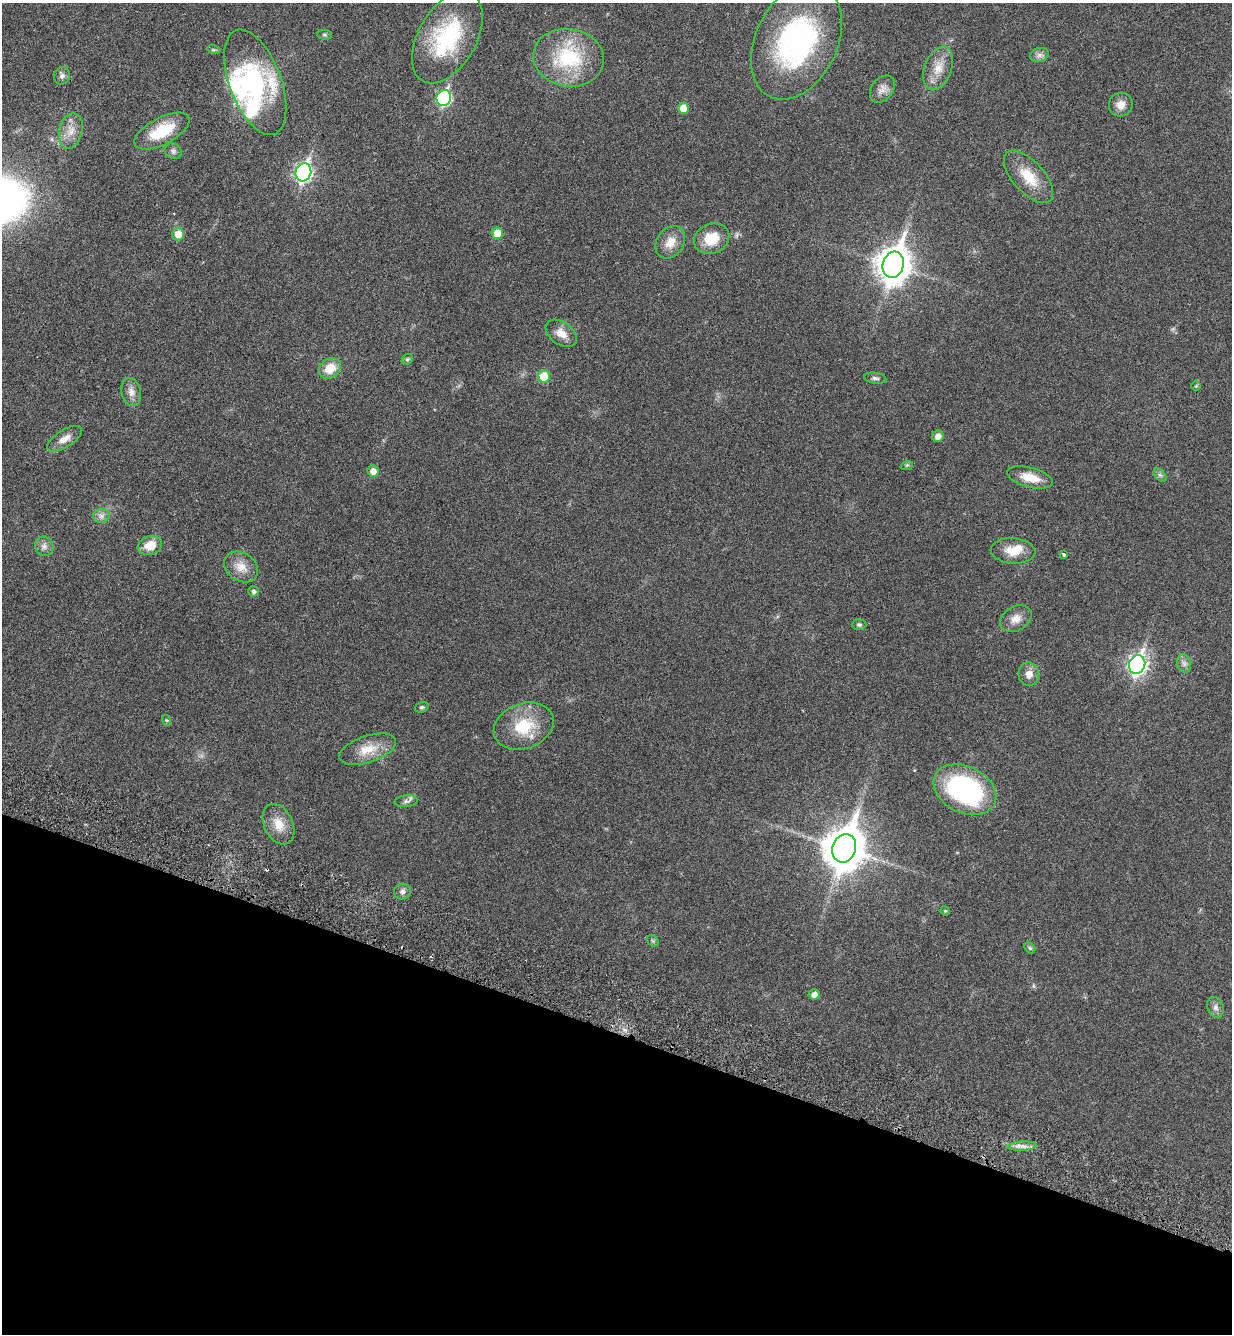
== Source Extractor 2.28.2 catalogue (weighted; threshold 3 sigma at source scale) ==
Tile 15 of 4 x 4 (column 3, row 4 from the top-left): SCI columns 2681-3910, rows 77-1408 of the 5486 x 5479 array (HDU 1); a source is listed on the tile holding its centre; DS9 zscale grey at full resolution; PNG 1234 x 1336 px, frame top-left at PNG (2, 3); each listed source drawn as its Kron ellipse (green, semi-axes under 4 px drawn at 4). Shown black and unused: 23% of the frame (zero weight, under 3 of 6 exposures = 5% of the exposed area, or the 3 px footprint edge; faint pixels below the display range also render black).
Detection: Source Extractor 2.28.2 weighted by HDU 2 'WHT'; one run over the whole footprint, this tile lists its part. Background 0.0331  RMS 0.0029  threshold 0.012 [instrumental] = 3 sigma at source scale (4.09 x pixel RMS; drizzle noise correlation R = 1.36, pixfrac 0.8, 0.05/0.05 arcsec/px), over >= 5 px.
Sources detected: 69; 2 inside a brighter object's white glare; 1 cosmic-ray / hot-pixel residue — neither listed nor drawn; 3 inside a brighter listed object's ellipse — not listed separately; the other 63 listed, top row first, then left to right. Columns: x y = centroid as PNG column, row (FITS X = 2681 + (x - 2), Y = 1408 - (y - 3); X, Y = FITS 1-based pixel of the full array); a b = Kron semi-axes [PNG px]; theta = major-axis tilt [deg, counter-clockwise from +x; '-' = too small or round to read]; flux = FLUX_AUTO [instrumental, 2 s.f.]
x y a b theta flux
325 35 7 5 -7 0.42
447 37 50 29 60 24
796 42 61 41 64 50
214 50 6 4 -17 0.38
1039 55 9 7 15 1
569 58 35 28 -9 18
938 68 22 13 69 4.1
62 76 9 8 - 0.85
255 82 55 26 -70 27
882 89 15 10 51 1.9
444 98 8 7 - 39
1121 105 12 11 - 2.2
683 108 5 5 - 3.4
71 131 18 11 76 3.2
162 131 30 13 28 9.2
173 151 9 7 -28 0.82
303 172 9 7 73 79
1029 177 32 15 -48 6.8
497 233 6 5 - 3.6
178 234 6 6 - 3.6
712 239 18 15 23 6.2
670 242 17 13 56 3.5
893 265 13 10 74 440
561 333 17 11 -36 2.9
407 359 6 5 - 0.41
330 368 12 9 34 4.5
544 376 6 6 - 6.3
875 378 11 5 -8 0.73
1196 386 5 5 - 0.33
131 392 14 9 -76 1.8
938 436 6 5 - 1.6
65 439 20 8 32 2.4
907 465 6 4 18 0.33
373 471 6 5 - 1.8
1160 475 8 4 -44 0.59
1030 477 23 10 -14 4.7
101 516 8 7 - 1.1
150 545 12 9 15 4.3
44 546 10 9 - 1.3
1013 551 22 12 -4 4.5
1064 554 4 3 - 0.32
241 567 18 14 -34 3.4
254 591 5 5 - 0.78
1016 619 17 12 28 2.6
859 625 7 5 0 0.5
1184 663 9 6 -75 1
1137 665 9 8 - 100
1029 674 11 10 - 2
422 707 7 5 19 0.48
166 720 5 3 - 0.3
524 726 31 22 20 11
368 749 29 13 18 5.3
965 789 33 23 -26 42
406 801 12 5 6 0.83
279 824 21 14 -64 4.2
844 848 14 11 70 770
402 891 8 8 - 0.94
945 911 5 4 - 0.33
653 941 6 5 - 0.41
1030 948 6 4 -46 0.38
814 994 5 5 - 1.5
1215 1007 10 8 -71 1.2
1022 1146 14 4 3 1.5